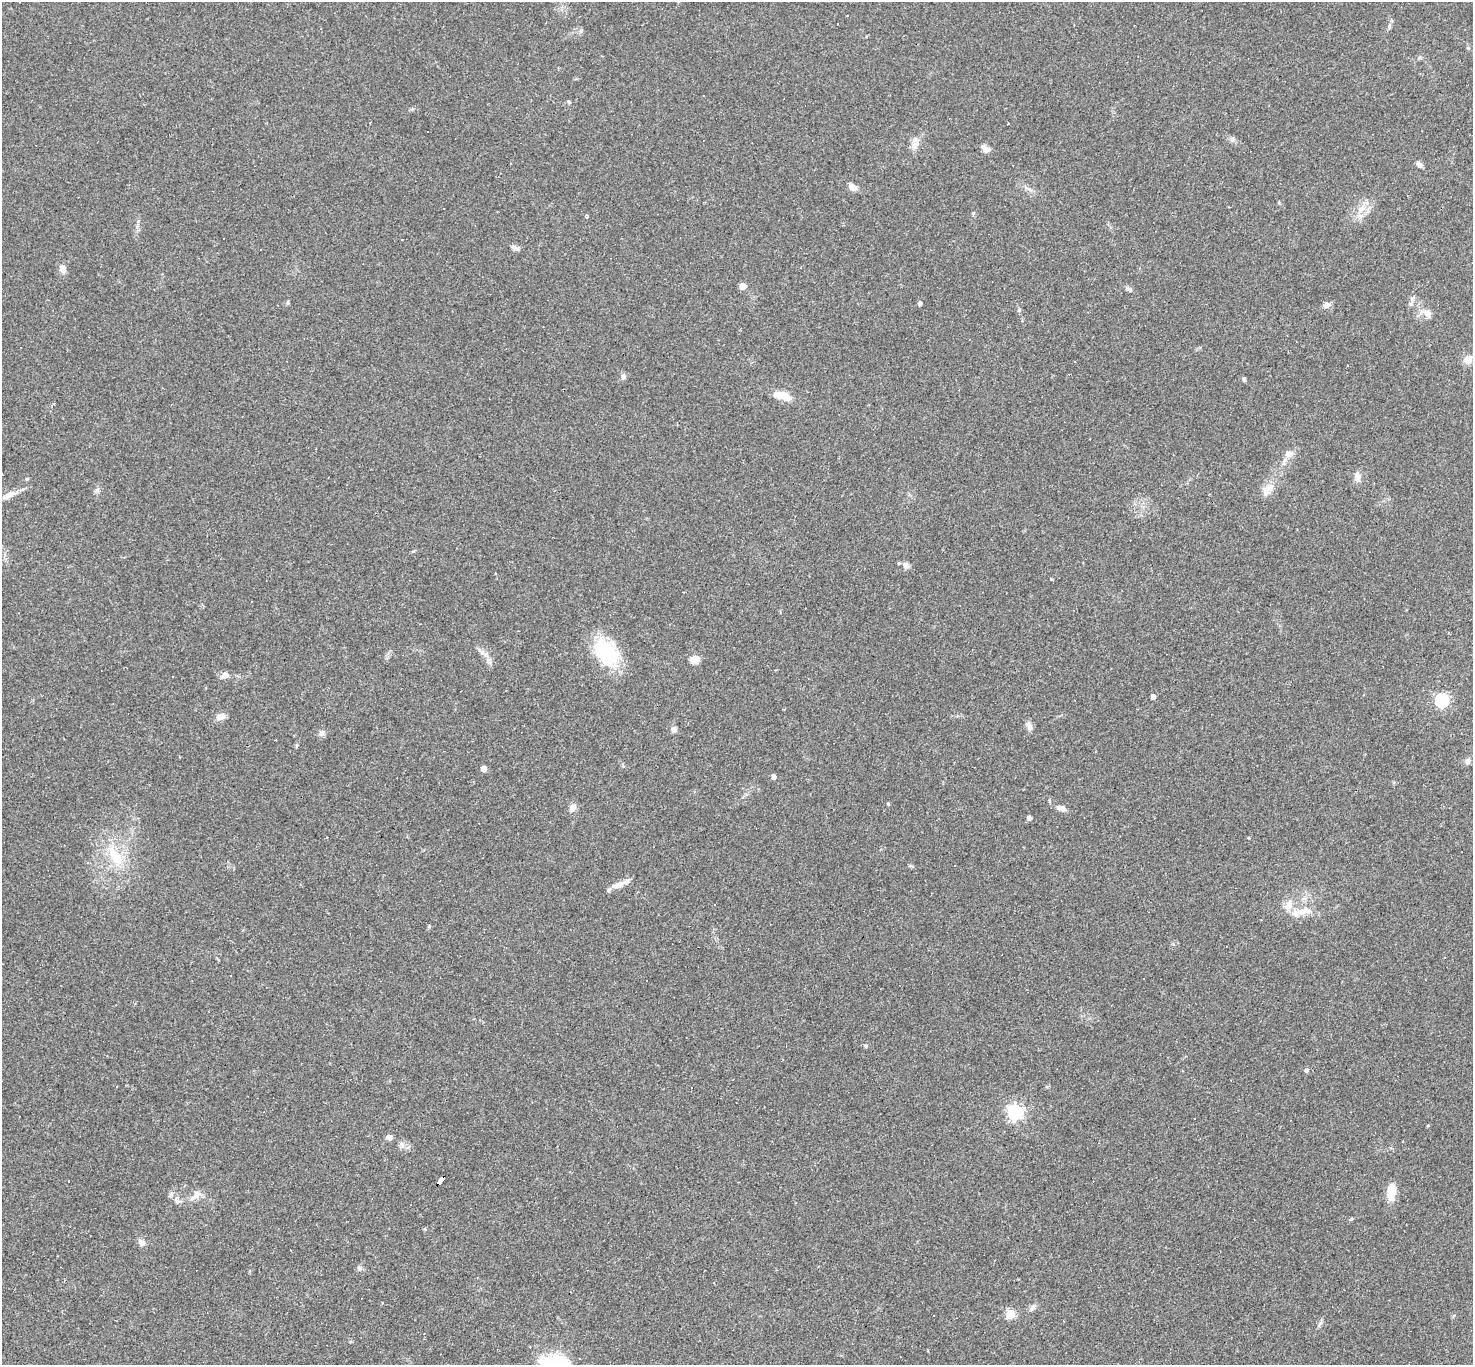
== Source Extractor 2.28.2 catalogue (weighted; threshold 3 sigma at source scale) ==
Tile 7 of 4 x 4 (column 3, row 2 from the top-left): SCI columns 2942-4412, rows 3015-4377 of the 5882 x 5889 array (HDU 1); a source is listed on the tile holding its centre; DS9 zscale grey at full resolution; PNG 1475 x 1367 px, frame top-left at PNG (2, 2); no overlay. Shown black and unused: <1% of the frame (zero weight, under 2 of 3 exposures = <1% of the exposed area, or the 3 px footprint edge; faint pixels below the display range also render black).
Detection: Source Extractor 2.28.2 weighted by HDU 2 'WHT'; one run over the whole footprint, this tile lists its part. Background 0.0731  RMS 0.0056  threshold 0.0251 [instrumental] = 3 sigma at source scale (4.5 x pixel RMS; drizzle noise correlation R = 1.50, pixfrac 1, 0.05/0.05 arcsec/px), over >= 5 px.
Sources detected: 95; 3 inside a brighter object's white glare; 16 cosmic-ray / hot-pixel residue — not listed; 4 inside a brighter listed object's ellipse — not listed separately; the other 72 listed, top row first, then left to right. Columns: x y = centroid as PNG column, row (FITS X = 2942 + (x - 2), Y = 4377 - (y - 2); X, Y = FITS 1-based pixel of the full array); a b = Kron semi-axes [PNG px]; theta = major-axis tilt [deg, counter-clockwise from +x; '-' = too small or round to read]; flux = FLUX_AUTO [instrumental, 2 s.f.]
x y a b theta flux
581 30 7 5 68 1.1
569 102 5 4 - 0.74
1008 124 3 2 - 0.48
428 131 3 2 - 0.7
915 144 13 6 27 2.9
986 149 12 7 -36 3
1419 164 8 6 -47 1.6
853 187 10 7 -38 3.3
1029 189 13 4 -22 2
444 208 2 2 - 0.46
1361 209 14 8 51 5.3
587 216 4 3 - 1.2
401 239 3 3 - 1.1
515 248 10 6 -27 1.8
63 269 8 7 - 3.7
743 286 5 4 - 8.6
1129 289 9 5 -32 1.5
1412 299 8 6 75 2
920 303 4 4 - 1.6
1327 305 10 7 42 2.4
1019 310 6 4 73 0.72
1427 313 11 8 -30 3.9
1468 359 11 9 69 4.7
623 377 7 7 - 1.6
1244 379 6 4 -62 1
783 396 19 8 -16 9.9
54 403 3 2 - 1.1
1289 453 12 8 0 3.1
1357 477 14 8 -89 3
97 490 6 6 - 1.3
1266 491 14 11 59 4.6
9 495 23 7 22 5.1
906 565 9 7 -64 2.3
495 574 3 3 - 0.54
606 650 33 26 -23 33
482 652 9 6 -38 2.2
695 660 12 9 5 4.1
225 675 9 7 30 2.9
1153 696 4 4 - 2.6
1442 700 6 6 - 90
220 717 10 7 18 4.2
1029 726 12 7 -63 2.5
674 729 7 7 - 1.9
322 733 9 7 62 1.9
1467 761 9 7 58 2
484 769 4 4 - 6.3
774 777 4 4 - 2.6
573 808 10 6 54 3.2
1061 808 12 6 -19 3.1
1029 818 4 4 - 2.3
114 855 30 14 -59 18
87 862 4 4 - 0.91
618 885 16 7 14 5.2
1289 905 16 9 71 5.1
1302 912 19 10 9 7.1
429 926 5 4 - 0.61
647 981 2 2 - 0.46
1307 1070 7 5 2 0.99
1015 1112 6 6 - 150
389 1137 8 6 -3 2.2
402 1144 8 7 - 2
440 1180 9 4 48 170
1391 1191 15 8 86 11
195 1196 23 8 35 4.6
177 1200 9 5 -45 1.7
1351 1219 6 3 43 0.61
142 1243 9 7 -39 2.7
1033 1307 12 5 52 1.8
1010 1314 5 5 - 26
933 1315 2 2 - 0.43
1319 1324 7 4 70 1.1
554 1363 28 16 -1 29
Overlapping masked pixels (flux is a lower limit): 1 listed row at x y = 440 1180
Isophote crosses this tile's border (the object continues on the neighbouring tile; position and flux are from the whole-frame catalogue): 1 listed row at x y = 554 1363
Unlisted compact peaks at least as high as the median listed source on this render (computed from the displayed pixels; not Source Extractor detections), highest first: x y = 888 804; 359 1269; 866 1046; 973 213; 1051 579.